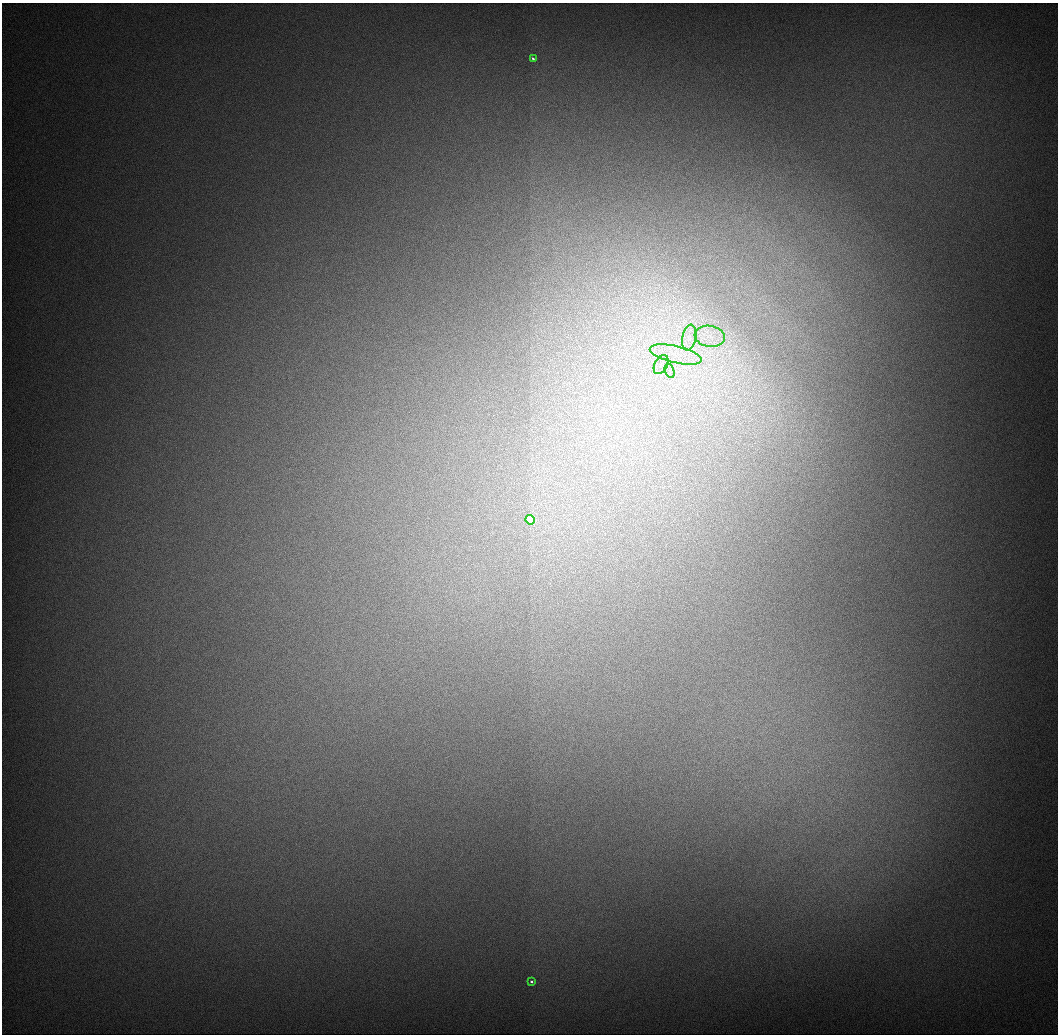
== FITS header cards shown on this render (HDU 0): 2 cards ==
NAXIS1  =                 1056 / Length of Axis 1 (Serial)
NAXIS2  =                 1032 / Length of Axis 2 (Parallel)

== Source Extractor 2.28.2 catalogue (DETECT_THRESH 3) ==
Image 1056 x 1032 px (HDU 0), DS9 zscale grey, 1 PNG px = 1 image px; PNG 1060 x 1036 px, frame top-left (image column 1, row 1032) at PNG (2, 3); each listed source drawn as its Kron ellipse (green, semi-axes under 4 px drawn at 4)
Background 548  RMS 5.8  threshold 17.4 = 3 sigma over >= 5 px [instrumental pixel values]
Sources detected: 8; all 8 listed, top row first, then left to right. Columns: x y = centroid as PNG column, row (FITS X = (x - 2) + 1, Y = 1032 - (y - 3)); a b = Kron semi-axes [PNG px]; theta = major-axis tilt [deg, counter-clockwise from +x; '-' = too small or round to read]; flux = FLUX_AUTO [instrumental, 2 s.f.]
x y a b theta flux
533 59 4 3 - 1000
710 336 15 10 -8 6000
689 338 13 7 78 3400
676 354 26 8 -13 8300
661 365 10 6 63 2400
670 371 7 4 -71 1300
530 520 5 4 - 24000
531 982 3 3 - 1200